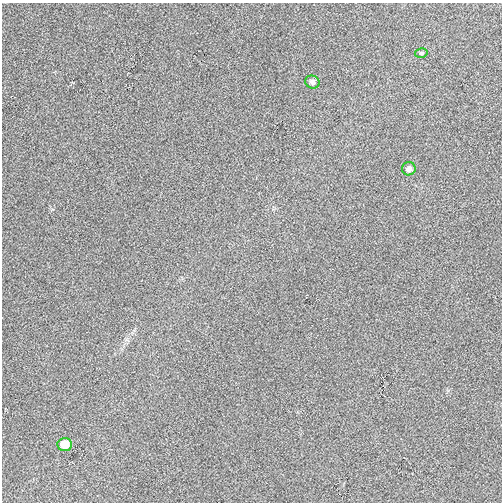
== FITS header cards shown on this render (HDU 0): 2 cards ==
NAXIS1  =                  500
NAXIS2  =                  500

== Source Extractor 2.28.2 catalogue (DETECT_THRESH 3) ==
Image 500 x 500 px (HDU 0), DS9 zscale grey, 1 PNG px = 1 image px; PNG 504 x 504 px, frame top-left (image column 1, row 500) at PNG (2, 3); each listed source drawn as its Kron ellipse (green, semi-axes under 4 px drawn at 4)
Background 0.00153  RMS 0.025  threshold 0.0751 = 3 sigma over >= 5 px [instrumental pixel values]
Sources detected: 4; all 4 listed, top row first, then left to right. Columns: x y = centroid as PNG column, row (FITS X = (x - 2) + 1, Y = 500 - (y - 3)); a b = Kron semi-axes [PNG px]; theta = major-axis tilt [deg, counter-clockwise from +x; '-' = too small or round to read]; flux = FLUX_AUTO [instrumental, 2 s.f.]
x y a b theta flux
421 53 6 5 - 2.8
312 82 7 6 - 6.6
409 169 7 6 - 6.7
65 444 7 6 - 27